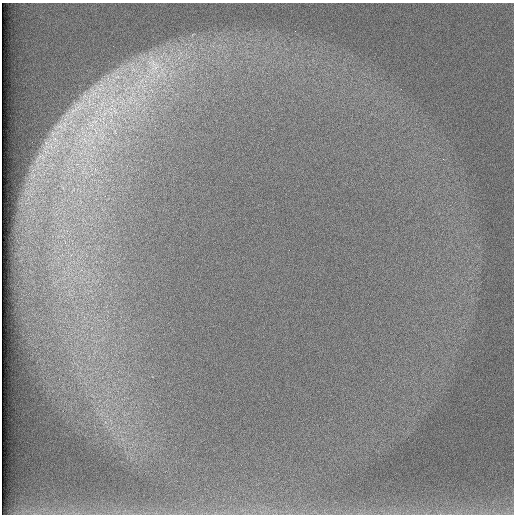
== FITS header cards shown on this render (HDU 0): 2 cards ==
NAXIS1  =                  512 /
NAXIS2  =                  512 /

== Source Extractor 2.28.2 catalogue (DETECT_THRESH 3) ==
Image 512 x 512 px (HDU 0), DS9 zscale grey, 1 PNG px = 1 image px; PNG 516 x 516 px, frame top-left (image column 1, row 512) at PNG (2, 3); no overlay
Background 97.3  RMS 2.8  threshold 8.46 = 3 sigma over >= 5 px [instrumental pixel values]
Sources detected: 5; all 5 listed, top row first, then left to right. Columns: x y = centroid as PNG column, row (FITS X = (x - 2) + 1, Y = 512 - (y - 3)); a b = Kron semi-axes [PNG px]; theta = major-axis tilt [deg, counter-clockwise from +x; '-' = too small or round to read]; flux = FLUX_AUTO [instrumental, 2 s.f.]
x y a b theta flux
156 67 40 12 40 9200
100 89 7 4 -71 660
74 110 19 6 36 2000
115 111 9 3 -45 480
60 126 11 6 1 950